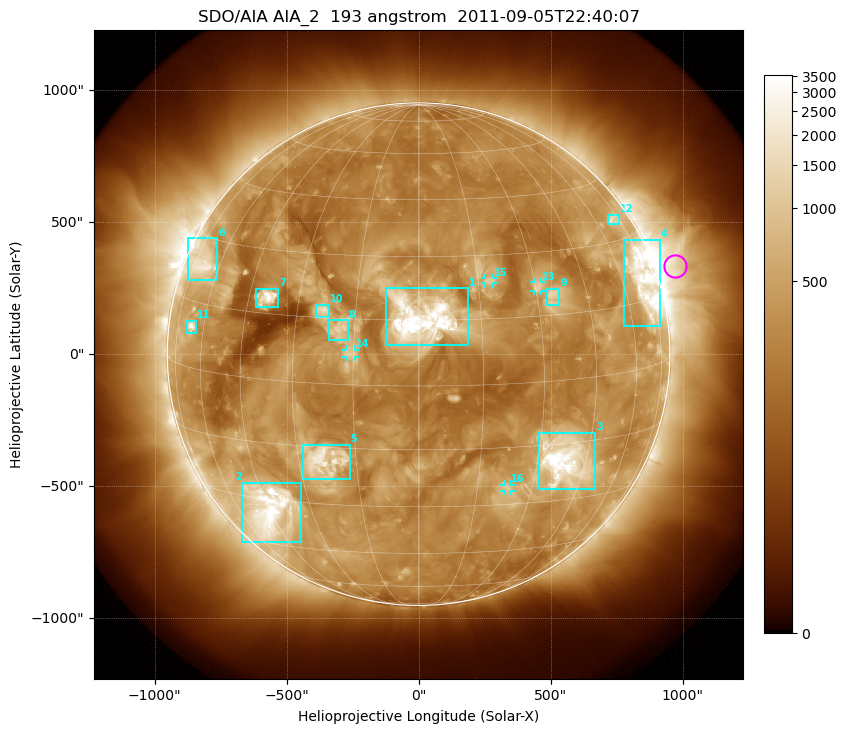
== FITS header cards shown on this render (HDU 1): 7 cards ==
TELESCOP= 'SDO/AIA'
INSTRUME= 'AIA_2'
WAVELNTH=                  193
WAVEUNIT= 'angstrom'
DATE-OBS= '2011-09-05T22:40:07.84'
CTYPE1  = 'HPLN-TAN'
CTYPE2  = 'HPLT-TAN'

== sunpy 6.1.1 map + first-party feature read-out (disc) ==
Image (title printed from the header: SDO/AIA AIA_2  193 angstrom  2011-09-05T22:40:07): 1024 x 1024 px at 2.4 arcsec/px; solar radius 952 arcsec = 397 px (full disc in frame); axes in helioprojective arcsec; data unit not stated in the header (colour bar unlabelled)
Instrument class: DISC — disc imager (sunpy class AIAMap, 193 A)
Bright regions (active regions / flare kernels): reference = the median radial profile (limb darkening/brightening removed); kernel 9 px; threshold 5 sigma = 626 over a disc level ~292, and >= 1.15x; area >= 12 px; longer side >= 10 px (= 24 arcsec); searched inside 0.97 R_sun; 16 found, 16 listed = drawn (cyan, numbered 1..; 4 of them under ~33 arcsec drawn as corner ticks so the feature stays visible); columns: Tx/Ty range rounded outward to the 5 arcsec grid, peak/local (2 s.f.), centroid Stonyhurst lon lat
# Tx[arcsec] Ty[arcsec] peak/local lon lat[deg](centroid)
1 -125..190 30..250 23 +1 +15
2 -670..-445 -710..-485 16 -45 -33
3 455..670 -510..-295 19 +38 -19
4 775..915 105..435 12 +70 +19
5 -440..-260 -475..-340 7.6 -23 -18
6 -875..-760 280..440 6.9 -70 +24
7 -620..-530 175..250 11 -39 +19
8 -340..-265 50..130 4.3 -19 +12
9 485..535 185..250 4.6 +34 +19
10 -390..-335 140..190 5.3 -23 +17
11 -880..-840 80..130 7.2 -66 +9
12 715..760 490..530 4.4 +71 +35
13 440..465 240..275 4 +31 +22
14 -275..-240 -10..20 3.6 -16 +7
15 250..285 265..290 3.7 +18 +24
16 325..350 -520..-495 3.5 +23 -25
Off-limb structures (1.02-1.3 R_sun): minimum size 162 px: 9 found; the strongest spans PA ~260..310 deg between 1.02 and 1.3 R_sun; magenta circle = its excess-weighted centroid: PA ~290 deg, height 1.08 R_sun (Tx ~970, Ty ~330 arcsec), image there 3.4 x the reference